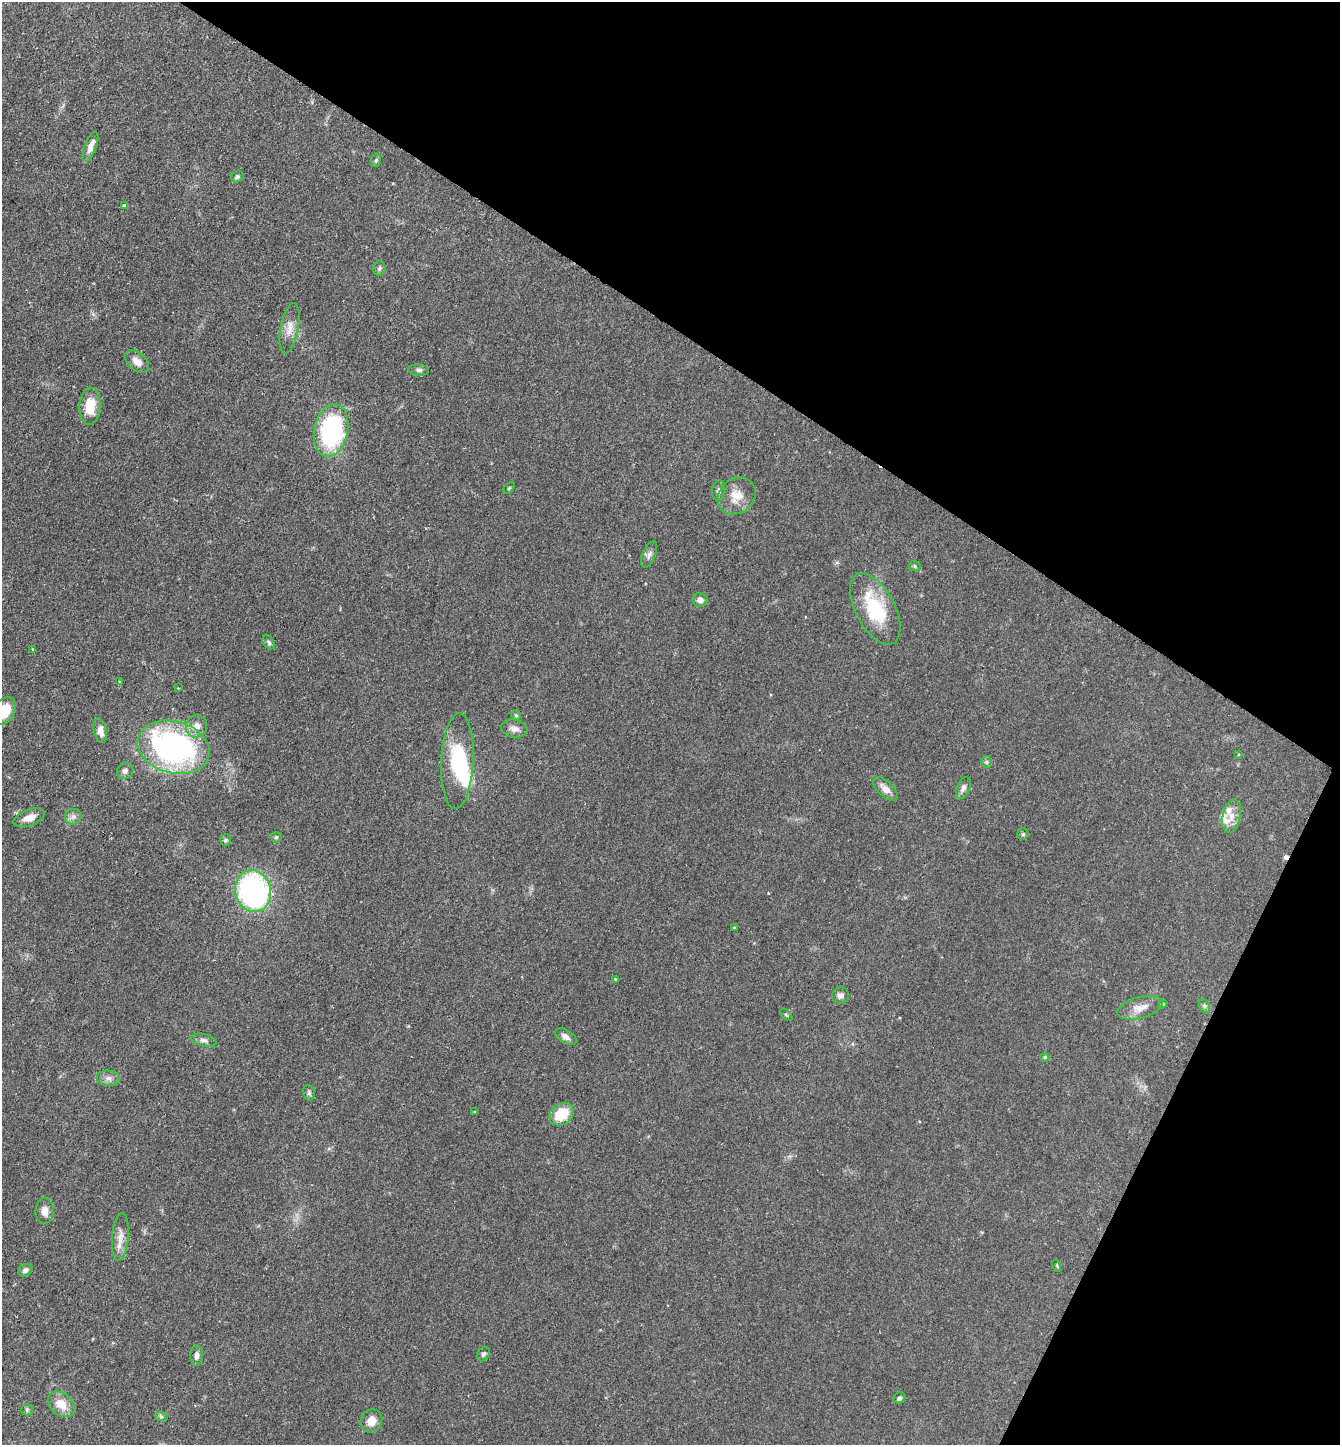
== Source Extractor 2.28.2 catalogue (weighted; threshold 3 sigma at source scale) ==
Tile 8 of 4 x 4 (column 4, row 2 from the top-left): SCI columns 4162-5499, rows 2890-4332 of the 5783 x 5776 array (HDU 1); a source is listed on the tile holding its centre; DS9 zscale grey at full resolution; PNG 1342 x 1447 px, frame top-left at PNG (2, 2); each listed source drawn as its Kron ellipse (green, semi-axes under 4 px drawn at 4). Shown black and unused: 29% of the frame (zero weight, under 2 of 3 exposures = <1% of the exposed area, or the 3 px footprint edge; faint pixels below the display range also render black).
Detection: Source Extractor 2.28.2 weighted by HDU 2 'WHT'; one run over the whole footprint, this tile lists its part. Background 0.0527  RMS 0.005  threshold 0.0226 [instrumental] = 3 sigma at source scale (4.5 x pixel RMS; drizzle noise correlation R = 1.50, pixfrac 1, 0.05/0.05 arcsec/px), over >= 5 px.
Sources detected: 70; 1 inside a brighter object's white glare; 1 cosmic-ray / hot-pixel residue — neither listed nor drawn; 3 inside a brighter listed object's ellipse — not listed separately; the other 65 listed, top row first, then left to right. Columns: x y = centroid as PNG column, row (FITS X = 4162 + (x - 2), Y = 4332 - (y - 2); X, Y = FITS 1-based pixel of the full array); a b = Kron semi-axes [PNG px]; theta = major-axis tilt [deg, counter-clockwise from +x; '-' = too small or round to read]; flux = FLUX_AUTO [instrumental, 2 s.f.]
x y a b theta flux
91 146 16 5 70 4
376 160 7 5 73 0.87
237 176 7 5 37 0.85
124 205 4 3 - 0.97
379 268 7 6 - 1.1
289 328 25 9 79 5.4
137 361 14 8 -40 4.4
419 370 10 5 -4 1.4
90 406 18 10 87 12
331 430 26 17 78 73
509 488 7 4 45 0.66
719 491 10 6 84 1.6
737 496 20 17 42 8.7
649 554 14 6 67 2.1
915 566 6 5 - 0.8
700 600 8 6 -5 2.3
875 609 39 19 -62 30
269 642 8 5 -53 1.1
32 649 3 3 - 0.54
119 682 3 3 - 0.88
178 688 3 2 - 0.33
4 711 15 10 57 14
516 715 5 4 - 0.67
196 726 11 10 - 3.9
514 728 13 8 -12 3.2
100 731 12 6 -78 3.8
174 747 37 26 -16 140
1238 754 3 2 - 0.42
457 761 48 16 88 29
986 762 5 5 - 0.8
125 771 8 7 - 1.8
963 788 11 6 66 2.1
885 789 15 7 -43 4
1232 816 17 9 77 4.8
73 817 8 7 - 1.9
29 818 16 8 19 5.4
1023 834 6 5 - 0.82
276 837 5 5 - 0.83
226 840 6 5 - 0.85
253 891 21 17 -77 110
734 927 4 3 - 0.45
616 979 4 3 - 1.7
840 995 8 8 - 2
1163 1004 4 4 - 0.81
1204 1006 7 5 -60 1
1140 1008 23 10 15 5.9
786 1015 7 3 -46 0.48
566 1037 12 6 -32 2.7
204 1040 13 6 -13 1.9
1045 1057 4 4 - 0.59
108 1078 11 7 -5 2.6
309 1093 8 6 -77 1.1
475 1112 4 4 - 0.62
562 1114 13 10 34 14
45 1211 13 9 87 3.7
120 1237 24 8 85 5.2
1057 1266 6 4 -72 0.53
25 1270 7 6 - 1.9
483 1354 8 5 53 1.2
197 1355 10 6 88 2.3
900 1398 6 5 - 1.1
61 1404 15 11 -43 8
27 1410 6 6 - 0.85
161 1416 7 4 -19 0.87
371 1421 12 10 60 5
Isophote crosses this tile's border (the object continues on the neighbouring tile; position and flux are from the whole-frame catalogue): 1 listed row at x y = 4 711